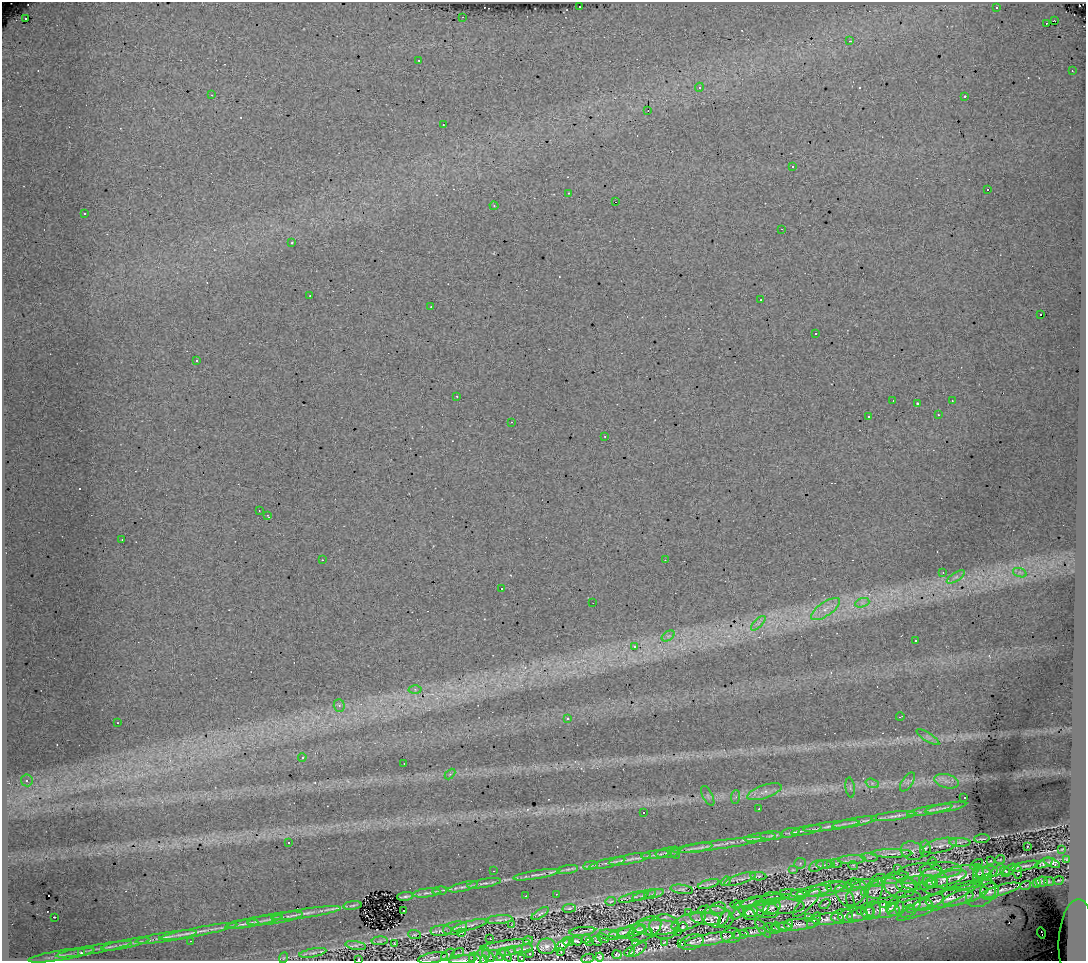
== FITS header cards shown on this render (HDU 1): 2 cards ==
NAXIS1  =                 1084
NAXIS2  =                  959

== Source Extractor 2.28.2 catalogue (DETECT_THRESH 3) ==
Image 1084 x 959 px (HDU 1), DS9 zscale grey, 1 PNG px = 1 image px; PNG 1088 x 963 px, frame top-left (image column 1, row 959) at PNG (2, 2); each listed source drawn as its Kron ellipse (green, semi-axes under 4 px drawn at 4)
Background 1.55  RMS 0.16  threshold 0.47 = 3 sigma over >= 5 px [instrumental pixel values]
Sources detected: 302; all 302 listed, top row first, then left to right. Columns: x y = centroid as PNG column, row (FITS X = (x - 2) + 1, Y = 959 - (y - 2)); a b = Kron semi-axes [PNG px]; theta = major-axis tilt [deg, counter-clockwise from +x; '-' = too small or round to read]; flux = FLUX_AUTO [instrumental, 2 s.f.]
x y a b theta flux
580 7 2 2 - 6.1
996 8 3 3 - 88
463 17 2 2 - 8.3
26 18 3 3 - 600
1054 20 3 2 - 6.6
1047 23 3 2 - 11
850 41 4 3 - 7.8
419 60 3 2 - 12
1072 71 3 2 - 7.8
699 87 4 4 - 16
212 95 2 2 - 7
965 96 3 3 - 54
648 111 3 2 - 5.2
443 125 3 2 - 8.5
792 167 3 2 - 16
988 189 3 2 - 18
569 193 3 2 - 7.4
615 202 2 2 - 6.4
494 206 4 4 - 11
84 213 2 2 - 12
782 229 2 2 - 6.1
292 243 3 3 - 18
310 296 2 2 - 7.4
761 300 3 3 - 32
431 307 3 2 - 7.3
1041 315 3 3 - 1400
816 333 3 2 - 11
196 361 3 3 - 29
457 396 3 2 - 22
893 401 2 2 - 9.3
952 401 2 2 - 6.2
917 403 3 3 - 160
938 415 3 2 - 10
868 417 3 3 - 18
512 422 2 2 - 7.2
605 436 3 2 - 7.2
259 511 3 2 - 12
268 516 4 2 - 6.1
122 540 2 2 - 8.1
322 560 2 2 - 5.5
665 560 2 2 - 6.4
943 572 3 3 - 8.6
1020 573 7 4 -19 25
956 577 10 4 33 34
501 589 3 2 - 13
593 603 2 2 - 4
862 603 7 4 19 30
825 609 17 7 35 100
758 623 9 3 46 26
668 636 7 4 33 23
916 641 3 3 - 20
635 646 4 3 - 46
415 689 6 4 -1 21
339 705 6 5 - 26
900 717 4 2 - 8.1
568 719 3 3 - 90
118 723 2 2 - 8.2
928 737 13 3 -32 33
302 757 4 3 - 14
404 764 3 2 - 8.3
450 774 6 4 45 17
27 780 6 6 - 42
947 781 12 7 -15 58
907 782 11 5 55 35
872 783 7 4 -18 27
850 788 10 4 -83 24
764 792 18 6 19 81
708 796 11 4 -63 28
736 797 6 4 87 20
964 798 3 2 - 41
945 808 21 4 11 50
759 809 3 2 - 17
930 810 23 4 11 66
644 812 3 3 - 89
893 816 22 4 6 56
854 822 23 4 11 59
831 826 28 4 8 68
807 830 15 4 11 40
790 833 10 4 12 27
771 836 11 4 1 26
760 837 16 4 6 40
982 839 8 2 3 12
289 842 3 3 - 36
960 842 11 4 -2 37
717 845 46 4 8 120
940 846 17 7 14 75
1027 846 3 2 - 14
696 848 16 4 9 52
925 849 8 5 89 19
1062 849 3 2 - 8.1
912 851 12 9 -17 50
668 853 12 5 9 39
675 853 6 3 -81 9.9
892 853 20 4 0 60
655 855 14 4 7 47
870 857 8 3 -4 18
630 859 21 5 11 70
1066 859 4 3 - 13
852 860 14 4 2 42
1000 860 5 2 - 8.1
990 861 4 2 - 7.3
933 862 4 3 - 7.9
607 863 18 4 13 49
800 863 5 5 - 20
836 863 6 3 -18 9
1044 863 9 4 20 38
1052 863 8 4 -23 43
825 864 8 4 2 18
831 864 4 2 - 6.8
976 864 7 4 34 13
590 865 7 3 9 18
853 865 5 3 - 8.7
817 866 8 5 25 24
1025 866 15 4 13 38
897 868 3 2 - 8.1
568 869 10 4 9 29
793 870 5 3 - 8.9
941 870 21 8 1 110
998 870 7 4 40 17
1009 870 8 2 44 18
494 871 2 2 - 5.7
1005 871 5 2 - 12
987 872 11 6 12 37
1018 872 6 4 87 13
918 873 24 10 8 130
982 873 8 5 6 30
536 875 23 4 9 44
978 875 11 5 -85 24
758 876 8 4 -4 18
958 877 26 10 13 150
895 878 14 5 12 49
988 878 3 2 - 8.4
740 879 17 5 19 32
946 879 21 6 15 82
878 880 8 5 28 30
1059 880 5 2 - 11
726 881 5 4 - 13
929 881 6 6 - 29
933 882 15 13 -20 110
1042 882 6 5 - 26
1049 882 5 4 - 14
484 883 17 3 10 36
864 883 15 3 4 35
920 883 18 7 2 64
1037 883 4 3 - 9.2
708 884 11 3 15 22
853 885 7 6 - 20
907 885 11 7 -5 35
924 885 3 2 - 7.4
1026 885 5 3 - 9
900 886 16 11 -13 100
463 887 15 4 14 37
840 887 13 5 2 33
883 888 19 10 10 110
682 889 11 4 -7 22
826 889 20 6 14 61
1001 890 20 5 15 56
440 891 7 3 6 19
814 891 18 5 10 57
989 891 10 8 17 41
875 892 14 7 70 22
427 893 14 4 7 33
864 893 3 2 - 7.9
981 893 16 12 39 81
556 894 2 2 - 5.6
654 894 10 4 13 21
799 894 8 3 1 24
856 894 14 8 56 62
644 895 12 4 18 26
793 895 13 5 -10 32
405 896 8 2 8 21
526 896 3 2 - 24
845 896 13 7 -53 46
965 896 23 7 16 75
634 897 15 4 15 34
771 898 10 6 9 30
950 898 24 8 9 110
938 900 46 7 24 100
611 901 5 3 - 9.9
762 901 28 4 11 69
752 902 11 4 18 28
929 902 16 7 22 42
807 903 18 6 46 47
736 904 5 3 - 13
825 904 6 2 37 12
884 904 3 2 - 7.1
908 904 15 10 47 59
918 904 14 5 2 36
353 905 9 3 8 16
892 905 8 2 53 18
780 906 25 7 0 130
569 908 7 3 8 16
718 908 7 5 11 26
772 908 9 6 29 37
910 908 4 3 - 13
765 909 14 8 -14 49
896 909 9 6 33 37
704 910 7 3 13 16
861 910 2 2 - 7.2
873 910 9 7 85 33
882 910 18 8 1 87
403 911 3 2 - 7
751 911 7 6 - 26
757 911 14 7 31 41
868 912 8 6 -76 37
306 913 35 4 8 94
689 913 4 2 - 7.6
747 913 9 5 -33 16
540 914 10 4 33 22
738 914 7 4 41 15
861 914 14 6 13 50
853 915 15 7 9 53
842 916 11 7 9 47
54 917 3 2 - 150
718 917 16 10 -9 65
809 917 4 2 - 12
275 918 28 5 9 84
724 918 9 2 59 20
706 919 15 6 -8 75
828 919 16 6 6 53
499 920 13 4 4 28
814 920 9 5 52 26
689 921 18 7 20 87
254 922 29 4 11 84
243 924 16 4 7 42
512 924 4 2 - 8.8
789 924 5 3 - 19
470 925 18 4 14 40
798 925 21 5 6 61
664 926 15 12 -4 83
656 927 24 7 0 97
682 927 5 3 - 15
776 927 5 4 - 9.5
782 927 10 2 3 18
455 928 12 6 13 35
763 928 11 4 -50 31
772 928 8 5 -17 21
645 929 18 10 30 78
198 931 40 4 11 130
441 931 11 5 2 32
582 931 13 2 6 19
631 931 15 6 18 45
638 931 6 4 32 22
462 932 3 2 - 6.5
623 932 13 4 11 37
650 932 3 2 - 7.8
678 932 2 2 - 62
753 932 13 4 4 30
1041 933 5 2 - 25
414 935 6 4 -3 12
609 935 10 5 -11 18
731 935 10 7 3 25
740 935 8 2 4 21
166 937 31 4 9 100
603 938 6 2 -24 11
490 939 2 2 - 10
586 939 4 3 - 9.5
710 939 25 5 10 84
528 940 5 3 - 11
191 941 3 2 - 47
380 941 8 3 5 16
576 941 5 2 - 15
596 941 5 2 - 7.5
569 942 5 4 - 8.1
590 942 4 2 - 7.2
692 942 12 7 18 41
1077 942 42 18 88 530
395 943 3 2 - 7.9
635 943 4 2 - 11
665 943 3 2 - 9.6
125 944 24 4 11 77
563 944 9 3 42 24
681 944 3 2 - 7.1
356 945 10 4 -9 25
505 945 25 4 8 55
547 946 9 7 5 36
94 949 39 4 10 88
523 949 9 4 10 20
638 949 10 4 36 30
511 951 12 2 12 24
561 951 3 2 - 6.5
629 952 5 4 - 28
81 953 4 3 - 50
313 953 13 4 10 26
458 953 7 4 31 15
530 954 2 2 - 7.3
61 955 34 5 9 89
448 955 8 4 38 19
501 955 6 4 72 13
506 955 8 2 -52 12
617 955 4 3 - 11
489 956 7 3 -42 11
482 957 10 6 56 34
599 957 4 4 - 16
283 958 5 3 - 9.9
433 958 15 5 11 38
521 958 3 2 - 14
587 958 6 2 21 7.5
358 959 3 2 - 5.6
463 959 14 4 6 35
475 959 6 5 - 18
484 960 3 2 - 3.1
At the frame edge (FLAGS 8, measured only in part): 5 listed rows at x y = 1077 942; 358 959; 463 959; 475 959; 484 960